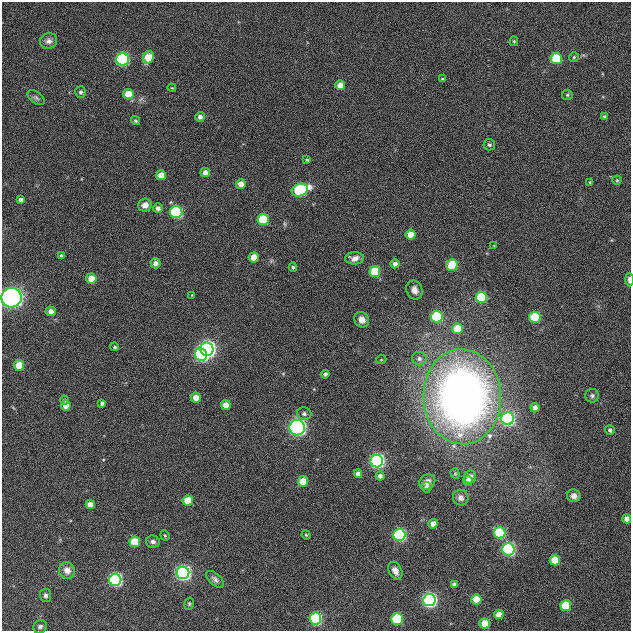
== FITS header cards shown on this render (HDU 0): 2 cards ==
NAXIS1  =                  629
NAXIS2  =                  629

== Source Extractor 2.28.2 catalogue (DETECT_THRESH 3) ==
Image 629 x 629 px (HDU 0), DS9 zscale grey, 1 PNG px = 1 image px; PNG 633 x 633 px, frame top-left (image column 1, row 629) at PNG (2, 2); each listed source drawn as its Kron ellipse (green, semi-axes under 4 px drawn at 4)
Background 0.00293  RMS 0.026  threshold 0.0771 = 3 sigma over >= 5 px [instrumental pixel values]
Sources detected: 108; all 108 listed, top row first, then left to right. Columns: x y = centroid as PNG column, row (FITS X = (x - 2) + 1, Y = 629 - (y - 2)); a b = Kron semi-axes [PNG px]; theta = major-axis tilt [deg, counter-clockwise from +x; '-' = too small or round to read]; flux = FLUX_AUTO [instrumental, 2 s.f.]
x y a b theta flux
49 41 9 8 - 7.6
514 41 5 4 - 2.3
148 57 6 5 - 40
574 57 5 5 - 2.4
122 59 6 6 - 240
556 59 6 5 - 66
442 79 4 3 - 1.9
340 85 5 5 - 17
172 88 4 3 - 1.4
81 92 6 5 - 3.8
128 94 5 5 - 33
567 95 5 5 - 2.6
36 98 10 5 -37 4.4
604 116 4 4 - 2.5
200 117 5 4 - 7
136 121 5 4 - 3.1
489 145 6 5 - 3.5
307 160 4 3 - 1.9
205 172 5 4 - 10
161 175 5 5 - 22
617 180 4 4 - 2.2
590 182 3 3 - 1.9
241 184 5 5 - 16
300 190 8 6 20 190
21 200 4 4 - 4.8
145 205 7 6 - 11
158 208 5 5 - 6.7
176 212 6 6 - 200
263 219 6 5 - 83
410 235 5 5 - 22
494 246 4 2 - 1.2
61 256 4 4 - 3.6
254 257 5 5 - 26
355 258 9 6 3 9.8
155 263 5 5 - 10
395 264 4 4 - 7.8
452 265 6 5 - 77
293 267 4 4 - 2.7
375 272 5 5 - 70
91 278 5 5 - 24
629 280 7 3 -89 8.4
414 290 10 8 -68 11
192 295 3 2 - 1.3
481 297 5 5 - 94
11 298 10 10 - 650
51 311 5 5 - 12
437 317 6 6 - 160
535 317 5 5 - 99
362 320 8 7 - 12
458 329 5 5 - 47
115 347 5 4 - 2.6
207 349 7 6 - 780
201 355 6 6 - 310
419 359 7 6 - 6.5
381 360 5 3 - 1.6
19 365 5 5 - 40
325 374 4 4 - 4.7
592 396 7 6 - 4.3
462 397 47 39 -87 1300
196 398 5 5 - 20
65 400 5 4 - 2.2
102 403 4 3 - 4.3
66 405 5 5 - 19
226 405 5 5 - 20
535 408 5 4 - 10
304 414 7 6 - 5.6
508 419 6 6 - 360
297 428 8 7 - 550
610 430 5 4 - 4.9
377 461 6 6 - 520
358 474 4 4 - 8.7
455 474 5 4 - 2.4
380 476 4 4 - 7.5
470 477 6 6 - 17
303 481 5 5 - 40
468 481 5 4 - 9.3
427 482 8 7 - 11
427 487 5 5 - 5.2
574 496 7 6 - 8.6
461 498 8 7 - 8.5
188 500 5 5 - 40
90 505 4 4 - 16
627 519 4 4 - 14
433 524 5 4 - 18
500 533 6 5 - 140
165 535 5 4 - 2.2
306 535 5 4 - 2
399 535 6 6 - 300
135 542 5 5 - 67
153 542 7 6 - 5.2
508 549 6 6 - 410
555 560 5 5 - 52
67 570 8 7 - 14
395 571 9 6 -64 9.8
183 573 6 6 - 650
215 579 11 6 -40 6.4
115 580 6 6 - 430
454 584 4 4 - 5.7
45 595 7 5 -85 5.2
476 599 5 5 - 48
429 600 6 6 - 590
189 604 6 5 - 2.7
566 606 5 5 - 75
499 614 5 4 - 21
315 618 6 6 - 270
397 619 5 5 - 140
485 623 5 5 - 36
40 627 7 6 - 5.5
At the frame edge (FLAGS 8, measured only in part): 2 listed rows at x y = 629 280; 11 298